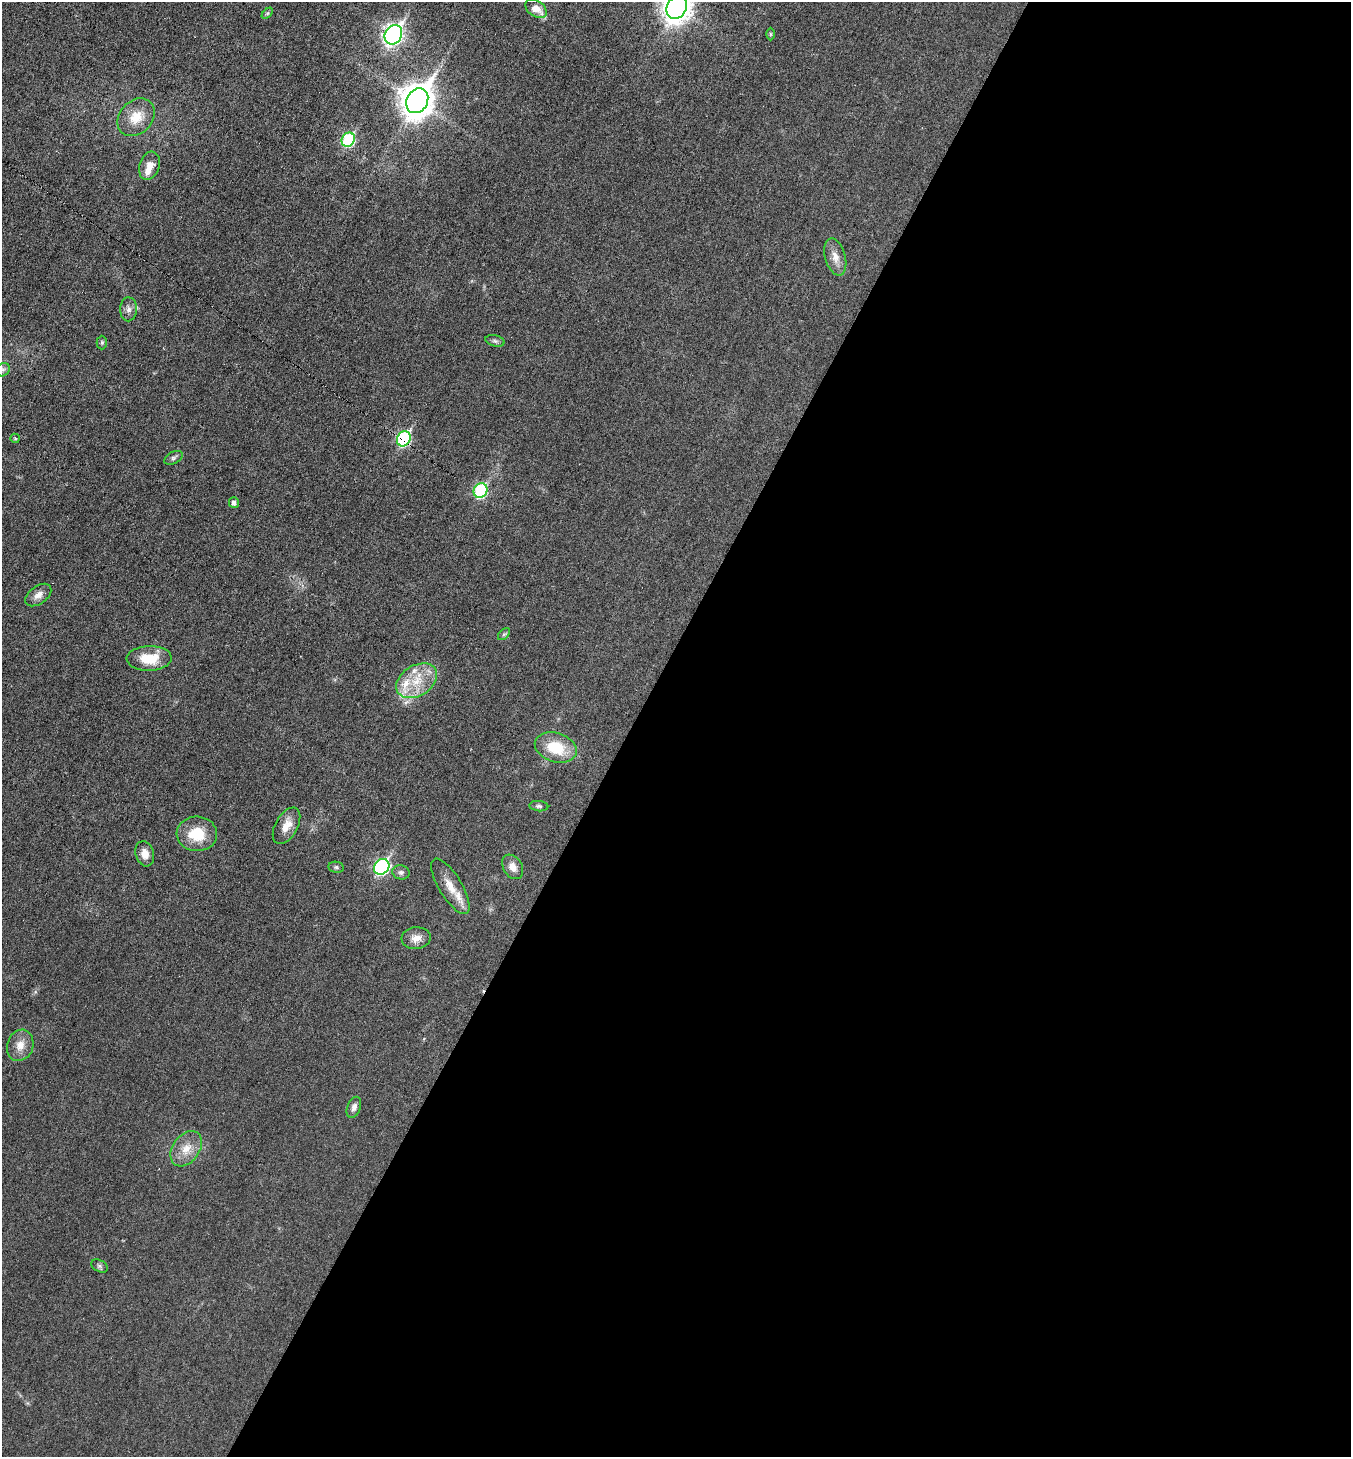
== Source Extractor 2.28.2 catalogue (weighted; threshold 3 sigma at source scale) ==
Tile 12 of 4 x 4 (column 4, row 3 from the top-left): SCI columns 4194-5542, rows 1458-2912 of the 5830 x 5822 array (HDU 1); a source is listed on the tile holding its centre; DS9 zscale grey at full resolution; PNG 1353 x 1459 px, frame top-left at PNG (2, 2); each listed source drawn as its Kron ellipse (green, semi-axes under 4 px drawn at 4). Shown black and unused: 53% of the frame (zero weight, under 3 of 6 exposures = <1% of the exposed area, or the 3 px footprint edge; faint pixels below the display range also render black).
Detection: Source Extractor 2.28.2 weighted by HDU 2 'WHT'; one run over the whole footprint, this tile lists its part. Background 0.0178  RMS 0.0036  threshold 0.0147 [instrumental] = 3 sigma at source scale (4.09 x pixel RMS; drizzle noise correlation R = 1.36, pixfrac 0.8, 0.05/0.05 arcsec/px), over >= 5 px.
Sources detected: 41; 3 inside a brighter listed object's ellipse — not listed separately; the other 38 listed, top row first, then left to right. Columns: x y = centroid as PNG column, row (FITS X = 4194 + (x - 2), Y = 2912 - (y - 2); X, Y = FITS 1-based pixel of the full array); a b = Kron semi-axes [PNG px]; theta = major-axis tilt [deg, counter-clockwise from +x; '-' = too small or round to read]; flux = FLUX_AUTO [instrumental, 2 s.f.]
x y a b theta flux
677 7 12 9 59 390
536 9 12 7 -34 3.7
267 13 7 4 45 0.49
771 34 6 4 -90 0.42
393 35 10 8 59 130
417 101 13 10 62 560
136 117 21 16 47 6.6
348 140 7 6 - 33
149 166 14 10 70 3.3
835 257 19 10 -75 3.4
128 309 12 8 89 1.8
495 341 10 5 -14 0.87
102 342 7 5 89 0.51
3 370 7 6 - 0.99
15 438 5 4 - 0.43
404 439 8 6 60 41
174 458 10 6 28 0.91
480 491 8 6 62 35
234 503 5 5 - 1.3
38 595 15 8 36 2.3
504 634 7 4 44 0.56
149 658 22 12 2 8.2
417 681 22 15 32 9
556 748 21 14 -17 12
539 806 9 5 -5 0.76
287 826 20 11 60 4
197 834 20 17 -5 10
145 854 13 9 -74 3.1
336 867 8 5 -9 0.71
382 867 8 7 - 55
513 867 13 9 -58 2.6
401 872 9 7 -12 1.1
450 886 31 11 -59 5.9
416 938 14 11 5 2.9
20 1045 16 13 70 3.7
354 1107 11 6 68 1.5
186 1149 19 13 54 5.2
99 1266 9 5 -27 0.77
Overlapping masked pixels (flux is a lower limit): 1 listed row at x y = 404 439
Isophote crosses this tile's border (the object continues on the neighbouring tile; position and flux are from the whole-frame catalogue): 1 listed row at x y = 677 7